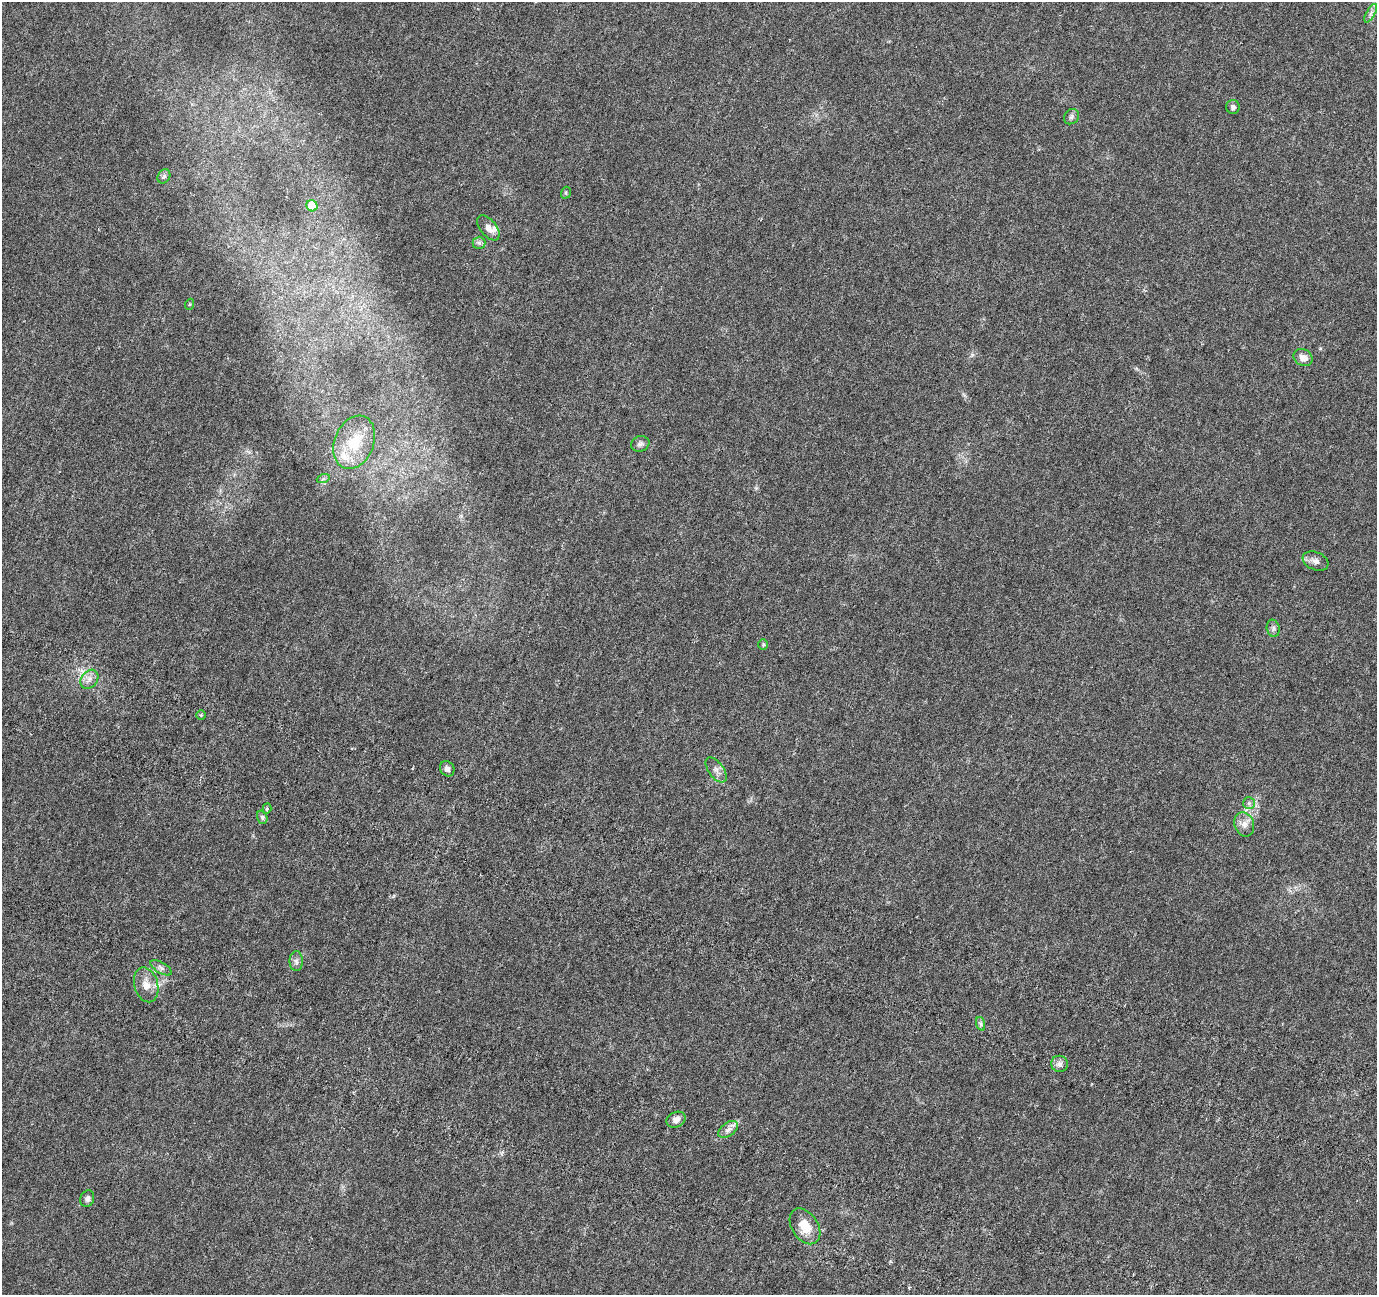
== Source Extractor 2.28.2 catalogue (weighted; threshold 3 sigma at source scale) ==
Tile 6 of 4 x 4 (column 2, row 2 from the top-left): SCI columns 1568-2942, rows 2987-4279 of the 5890 x 6036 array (HDU 1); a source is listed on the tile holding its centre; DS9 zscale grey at full resolution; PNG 1379 x 1297 px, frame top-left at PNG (2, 2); each listed source drawn as its Kron ellipse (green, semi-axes under 4 px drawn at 4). Shown black and unused: <1% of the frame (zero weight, under 4 of 8 exposures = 9% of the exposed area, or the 3 px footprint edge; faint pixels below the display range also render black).
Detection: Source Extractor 2.28.2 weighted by HDU 2 'WHT'; one run over the whole footprint, this tile lists its part. Background 0.00902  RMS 0.0012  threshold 0.00492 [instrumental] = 3 sigma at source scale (4.09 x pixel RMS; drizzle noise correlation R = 1.36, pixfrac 0.8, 0.0396/0.0396 arcsec/px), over >= 5 px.
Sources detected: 36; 3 inside a brighter listed object's ellipse — not listed separately; the other 33 listed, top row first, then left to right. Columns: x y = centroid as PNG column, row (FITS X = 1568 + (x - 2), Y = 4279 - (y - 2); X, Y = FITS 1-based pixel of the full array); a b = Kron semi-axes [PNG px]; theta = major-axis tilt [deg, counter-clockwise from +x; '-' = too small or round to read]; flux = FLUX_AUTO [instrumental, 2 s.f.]
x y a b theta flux
1371 13 10 4 60 0.35
1233 107 7 6 - 0.32
1071 117 8 7 - 0.28
164 176 7 6 - 0.24
566 193 6 4 73 0.13
312 206 6 5 - 2.1
488 228 15 8 -51 0.67
479 243 6 6 - 0.25
190 304 5 3 - 0.11
1303 358 10 8 -33 0.83
354 442 28 19 68 3.5
640 444 9 7 18 0.35
323 479 6 4 19 0.16
1315 561 13 9 -22 0.6
1273 628 9 6 -78 0.3
763 645 5 5 - 0.14
89 679 10 8 51 0.62
201 715 4 4 - 0.11
447 769 8 7 - 0.39
716 770 14 7 -53 0.58
1249 803 6 6 - 0.23
267 809 5 4 - 0.16
262 817 7 5 -75 0.19
1244 824 12 9 -72 0.72
296 961 10 6 90 0.37
161 968 12 5 -30 0.38
146 985 18 11 -74 1.2
981 1024 7 4 -71 0.2
1060 1064 8 8 - 0.44
676 1120 10 7 25 0.59
728 1129 11 6 37 0.55
87 1199 8 6 68 0.39
805 1226 19 13 -57 1.8